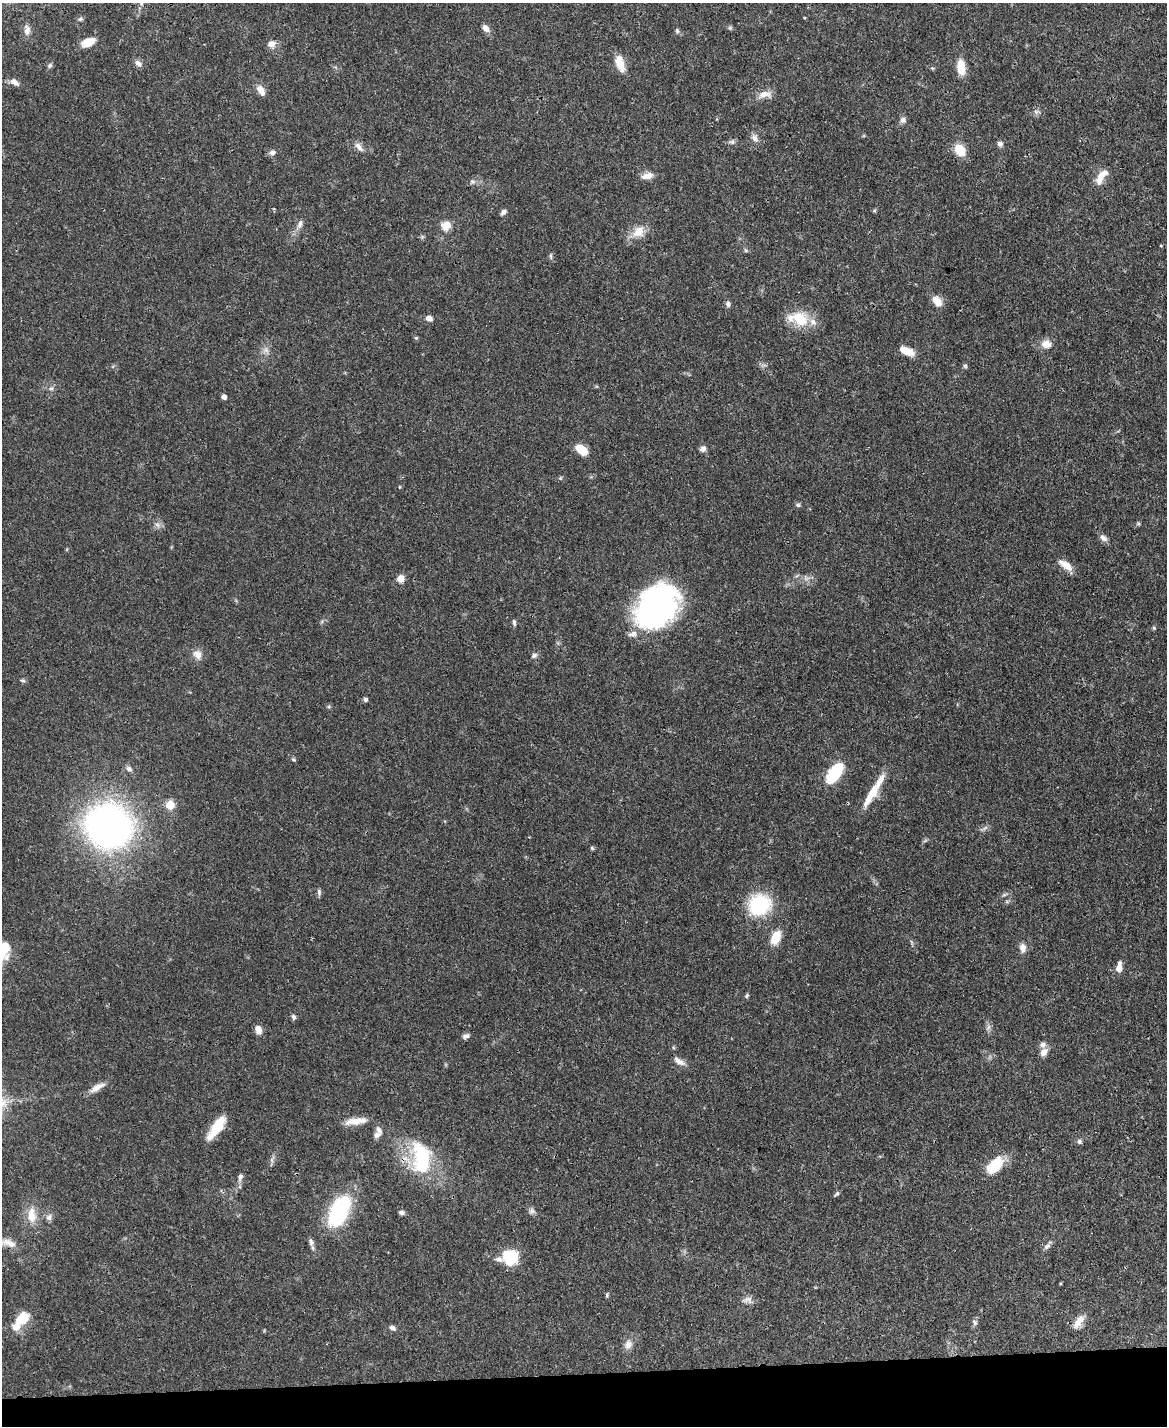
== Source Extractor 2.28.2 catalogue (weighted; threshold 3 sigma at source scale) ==
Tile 10 of 4 x 3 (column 2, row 3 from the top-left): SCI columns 1168-2332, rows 242-1665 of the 4665 x 4644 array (HDU 1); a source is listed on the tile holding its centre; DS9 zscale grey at full resolution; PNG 1169 x 1428 px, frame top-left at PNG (2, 3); no overlay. Shown black and unused: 4% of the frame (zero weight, under 3 of 4 exposures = <1% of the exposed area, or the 3 px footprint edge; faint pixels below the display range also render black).
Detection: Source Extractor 2.28.2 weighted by HDU 2 'WHT'; one run over the whole footprint, this tile lists its part. Background 0.0656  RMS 0.0033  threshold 0.015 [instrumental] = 3 sigma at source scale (4.5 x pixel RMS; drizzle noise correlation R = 1.50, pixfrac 1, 0.05/0.05 arcsec/px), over >= 5 px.
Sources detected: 118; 1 too faint to see at this stretch — not listed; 7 inside a brighter listed object's ellipse — not listed separately; the other 110 listed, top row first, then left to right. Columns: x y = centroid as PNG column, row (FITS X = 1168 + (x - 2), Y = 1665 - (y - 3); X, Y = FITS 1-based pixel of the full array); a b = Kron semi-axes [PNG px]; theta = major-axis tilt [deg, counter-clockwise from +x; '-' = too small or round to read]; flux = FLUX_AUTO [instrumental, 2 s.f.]
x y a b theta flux
141 3 8 6 70 0.98
804 18 4 3 - 0.28
80 19 7 5 31 0.71
486 28 10 6 -47 2
730 28 6 5 - 0.55
27 30 14 8 -88 2.3
677 31 7 5 -88 0.64
88 42 15 8 24 4.8
271 44 10 10 - 2.1
138 63 10 7 -42 1.6
620 63 20 9 -74 5.1
50 65 7 6 - 0.73
961 67 17 8 -85 5.8
14 82 13 7 -36 1.9
261 90 15 8 -57 2.7
765 94 20 10 9 3.2
903 120 8 8 - 1.2
754 138 12 7 -60 1.6
731 142 9 4 8 0.85
1000 144 7 6 - 1.1
359 147 14 7 -50 1.9
960 150 14 11 -58 6
272 153 8 7 - 1.3
1101 175 19 9 31 3.8
647 176 13 7 11 3.1
472 181 7 7 - 0.96
874 211 6 4 1 0.42
503 212 9 5 43 1
300 224 16 7 68 2
446 225 12 11 - 3.7
638 232 17 13 36 5.1
746 250 6 5 - 0.51
551 256 9 4 -89 0.61
937 301 15 9 -51 3.4
728 304 7 6 - 1.1
429 318 8 6 -25 1.6
800 319 22 17 -29 11
416 338 5 5 - 0.43
1046 344 13 10 -12 3.3
266 350 9 9 - 1.8
907 351 16 8 -24 4.6
965 366 6 5 - 0.55
51 388 7 5 66 0.87
224 397 5 4 - 1.4
703 449 8 7 - 1.3
582 450 11 7 -38 8.3
399 487 5 3 - 0.25
798 505 7 5 -10 0.71
1138 523 5 4 - 0.44
157 525 10 6 -41 1.3
1103 538 11 7 -39 1.6
1065 565 21 9 -35 3.6
806 578 9 7 -40 1.5
400 579 7 7 - 3.4
656 606 35 27 50 120
514 623 9 4 -81 0.71
1154 628 5 5 - 0.46
633 634 13 8 13 1.9
197 655 13 10 -58 2.6
534 655 7 6 - 0.94
23 681 6 6 - 0.65
365 700 5 5 - 0.8
293 759 6 5 - 0.51
129 769 9 7 -25 1.3
835 773 21 9 54 20
872 793 40 9 59 8.5
170 805 5 5 - 11
108 826 39 36 -22 140
592 848 5 4 - 0.55
319 892 10 5 -80 0.78
1004 895 7 4 19 0.59
759 905 19 17 28 27
776 937 12 8 67 7.8
5 948 25 17 75 8.8
1023 948 11 8 -86 2.2
1119 967 12 6 84 3
747 996 6 5 - 0.51
294 1017 8 6 -69 0.8
988 1027 7 6 - 1
258 1030 9 6 -70 2.7
466 1036 8 6 16 1.2
1044 1052 11 8 53 2.3
679 1061 15 7 -34 2.2
97 1087 23 7 31 3.1
355 1121 25 9 9 4.5
216 1126 29 10 58 8.1
379 1130 13 6 -54 1.5
1079 1142 7 7 - 0.76
421 1158 42 23 -81 26
272 1159 13 3 75 0.9
995 1165 17 10 43 14
240 1177 12 6 74 1.4
837 1194 9 4 44 0.63
339 1211 28 15 65 37
532 1211 9 7 -26 1.1
402 1213 7 6 - 1
31 1215 22 12 -89 5.6
49 1217 9 8 - 1.4
311 1242 11 6 -74 1.3
7 1243 25 9 -13 3.1
1047 1246 11 7 44 1.3
510 1257 14 13 - 17
1060 1284 5 3 - 0.31
607 1295 6 4 82 0.46
747 1300 16 7 11 1.8
21 1320 28 12 50 8.1
1079 1321 20 8 55 3.3
975 1322 9 6 -63 0.93
393 1328 9 6 -33 1.1
628 1344 14 10 72 2.4
Isophote crosses this tile's border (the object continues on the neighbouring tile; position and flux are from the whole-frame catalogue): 3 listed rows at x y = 141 3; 5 948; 7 1243